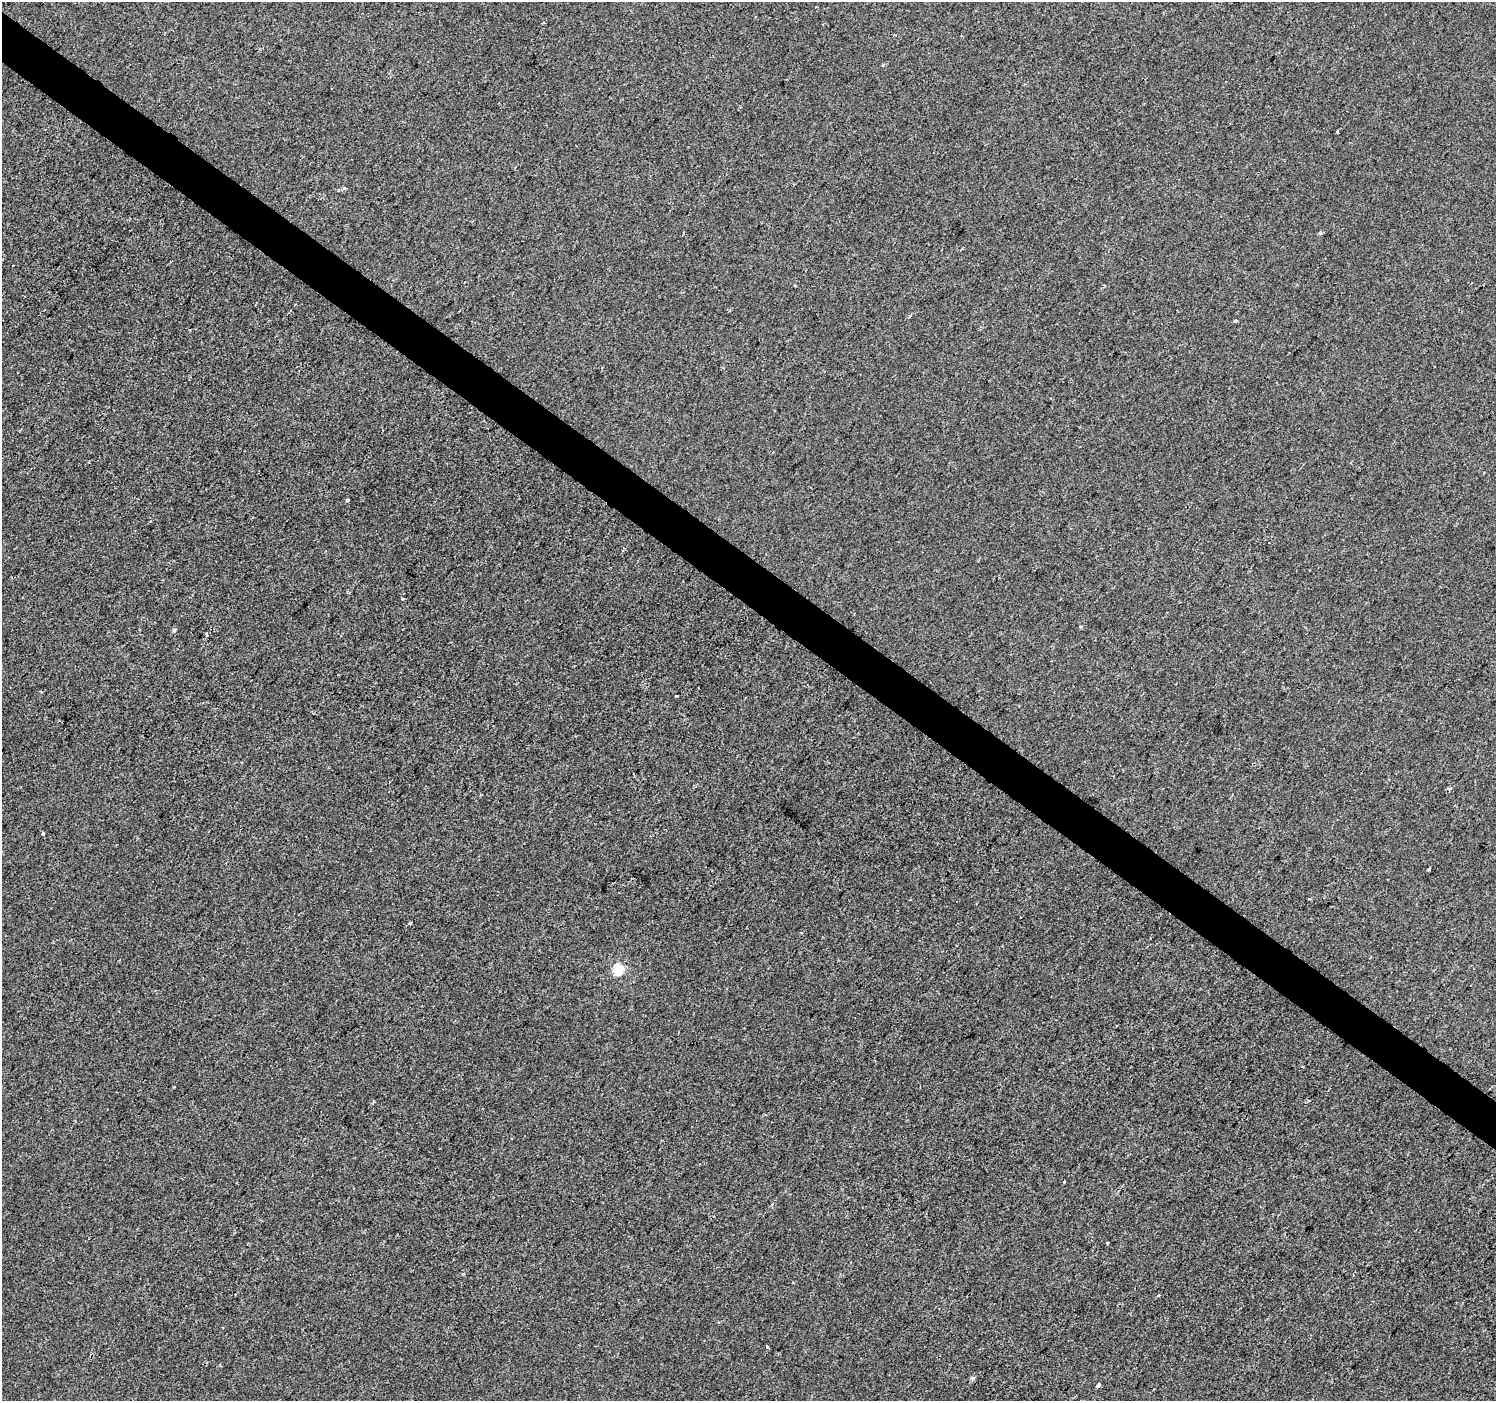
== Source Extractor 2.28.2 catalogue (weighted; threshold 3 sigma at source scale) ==
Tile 11 of 4 x 4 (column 3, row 3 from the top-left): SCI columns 2995-4488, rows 1643-3041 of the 5982 x 6017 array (HDU 1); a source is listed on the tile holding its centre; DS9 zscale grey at full resolution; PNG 1498 x 1403 px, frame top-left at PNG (2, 2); no overlay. Shown black and unused: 4% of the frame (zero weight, under 2 of 3 exposures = <1% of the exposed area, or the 3 px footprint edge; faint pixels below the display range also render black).
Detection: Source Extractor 2.28.2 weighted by HDU 2 'WHT'; one run over the whole footprint, this tile lists its part. Background -7.52e-04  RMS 0.0042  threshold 0.0187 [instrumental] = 3 sigma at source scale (4.5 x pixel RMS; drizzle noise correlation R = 1.50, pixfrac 1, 0.0396/0.0396 arcsec/px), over >= 5 px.
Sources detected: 21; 1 cosmic-ray / hot-pixel residue — not listed; the other 20 listed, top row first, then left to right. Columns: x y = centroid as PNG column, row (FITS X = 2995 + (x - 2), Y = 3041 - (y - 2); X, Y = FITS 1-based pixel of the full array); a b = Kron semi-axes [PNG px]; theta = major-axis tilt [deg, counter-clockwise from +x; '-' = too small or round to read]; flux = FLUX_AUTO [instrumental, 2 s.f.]
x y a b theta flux
883 65 5 3 - 0.41
1337 131 3 2 - 0.44
344 188 5 3 - 0.51
1235 320 3 3 - 6.4
347 500 4 3 - 0.58
403 599 3 2 - 0.83
174 630 6 4 71 0.76
206 634 4 3 - 1.9
676 696 3 3 - 0.58
43 833 3 3 - 0.56
1429 869 3 3 - 1.1
1309 899 3 3 - 0.53
410 923 4 3 - 0.41
618 969 5 5 - 30
1064 1182 3 3 - 1.7
1107 1243 4 3 - 0.42
1158 1295 3 3 - 1.5
767 1347 4 3 - 0.54
973 1378 6 4 18 0.59
1098 1385 4 3 - 3.7